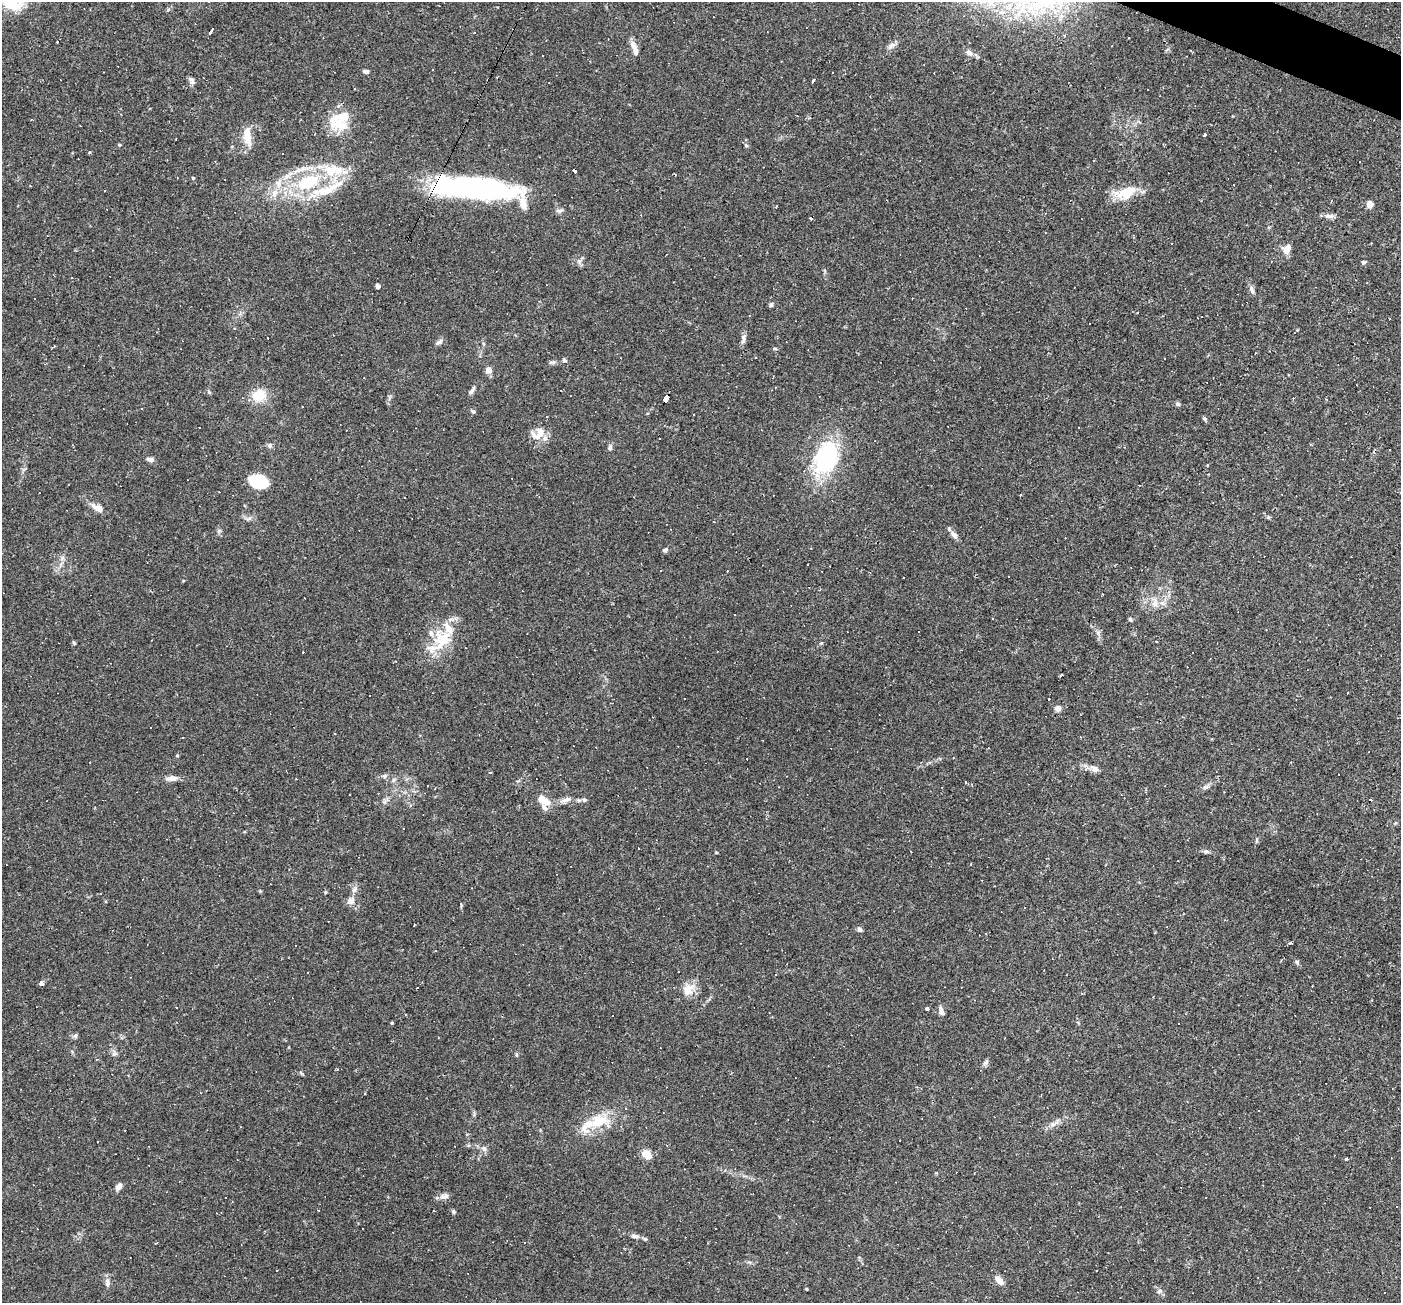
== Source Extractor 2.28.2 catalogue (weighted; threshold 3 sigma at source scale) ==
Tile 10 of 4 x 4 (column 2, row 3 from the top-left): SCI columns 1400-2798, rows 1572-2872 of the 5597 x 5610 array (HDU 1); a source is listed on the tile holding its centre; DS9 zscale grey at full resolution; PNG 1403 x 1305 px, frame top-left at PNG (2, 2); no overlay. Shown black and unused: <1% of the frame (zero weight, under 2 of 3 exposures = <1% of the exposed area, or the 3 px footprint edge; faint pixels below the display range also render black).
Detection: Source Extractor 2.28.2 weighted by HDU 2 'WHT'; one run over the whole footprint, this tile lists its part. Background 0.0261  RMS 0.0043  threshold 0.0194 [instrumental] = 3 sigma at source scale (4.5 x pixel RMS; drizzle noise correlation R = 1.50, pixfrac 1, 0.05/0.05 arcsec/px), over >= 5 px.
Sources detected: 180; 5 inside a brighter object's white glare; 42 cosmic-ray / hot-pixel residue — not listed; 11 inside a brighter listed object's ellipse — not listed separately; the other 122 listed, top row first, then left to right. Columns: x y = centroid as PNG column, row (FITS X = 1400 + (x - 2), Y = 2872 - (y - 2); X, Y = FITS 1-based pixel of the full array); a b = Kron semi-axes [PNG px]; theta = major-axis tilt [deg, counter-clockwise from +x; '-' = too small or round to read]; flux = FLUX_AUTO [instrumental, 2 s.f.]
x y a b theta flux
12 3 28 16 -26 10
212 31 6 3 62 8.2
57 42 2 2 - 0.3
891 45 12 6 37 1.7
633 46 15 7 -62 2.9
969 53 11 6 -37 1.8
366 71 7 4 -7 1.4
192 80 10 7 -73 1.5
814 80 4 3 - 5.2
338 124 32 15 -23 10
1204 134 3 3 - 2.5
247 136 26 10 -83 6.1
119 145 5 4 - 0.57
746 145 6 4 -43 0.59
338 170 13 12 - 6.1
575 171 4 3 - 12
193 178 5 4 - 0.42
308 182 31 17 22 27
335 186 37 10 34 10
477 190 39 22 -25 45
1126 193 30 14 14 11
523 203 34 8 -87 7
1370 204 5 4 - 6.9
559 211 10 5 2 1.2
1329 216 14 6 3 1.8
811 218 3 3 - 1.1
1287 249 13 9 59 3.4
579 261 7 5 -45 1
1363 262 6 5 - 0.69
378 286 5 4 - 2
1252 289 11 5 -68 1.4
771 305 6 5 - 0.83
743 339 14 6 87 1.7
439 342 10 5 34 1.3
54 346 3 2 - 0.57
775 349 4 3 - 0.93
756 358 3 2 - 0.37
564 360 7 5 -33 0.79
552 362 10 4 11 0.98
488 370 8 7 - 2.2
472 391 11 4 49 1.2
259 395 14 12 39 9.5
665 399 7 4 60 46
1178 404 7 5 1 0.84
473 411 7 4 -21 0.76
693 415 3 2 - 0.44
1204 419 7 5 -34 0.71
540 432 15 11 -68 4.5
270 446 7 5 -90 0.91
610 447 8 5 77 1.1
826 458 38 25 70 42
150 459 8 5 -6 1.8
258 481 19 12 -23 15
1020 495 3 2 - 0.35
97 508 16 8 -28 3.4
954 535 13 6 -53 2
810 548 3 2 - 0.35
665 550 7 5 30 0.89
727 571 3 2 - 0.36
1009 577 3 3 - 3
1155 603 16 8 -88 2.9
1130 620 6 4 -63 0.62
1098 633 8 4 -55 1
442 641 37 19 47 16
1157 642 2 2 - 0.36
74 643 5 4 - 0.51
1061 674 3 2 - 0.59
684 699 3 2 - 0.35
1048 699 3 2 - 0.9
1058 708 8 7 - 1.6
151 727 2 2 - 0.34
177 756 5 3 - 0.36
90 762 2 2 - 0.25
1094 769 13 7 -36 2.2
384 776 6 6 - 0.82
171 778 17 6 4 2.5
1205 787 9 5 26 1.2
566 800 17 6 16 2.8
584 800 6 6 - 0.92
385 801 7 4 72 0.97
544 801 17 10 -25 4.9
411 805 6 4 89 0.56
1257 840 7 3 82 0.59
1206 852 8 4 -8 0.9
971 864 3 2 - 0.29
354 890 9 7 56 1.6
260 891 4 4 - 0.38
325 892 4 4 - 0.49
351 901 10 9 - 2.7
461 904 4 3 - 0.63
414 925 3 2 - 0.31
860 930 6 5 - 1.1
1290 943 3 3 - 2.2
1297 962 7 4 -61 0.77
41 984 4 4 - 7.2
1312 986 3 2 - 0.27
688 989 20 14 43 5.9
176 1007 3 2 - 0.28
928 1009 3 3 - 30
941 1011 12 6 -75 1.7
392 1023 4 3 - 0.43
75 1036 7 5 88 0.83
1005 1038 3 2 - 0.26
114 1054 8 6 37 1.2
986 1062 9 6 49 1.1
301 1073 7 4 -45 0.56
598 1122 28 17 21 15
1053 1124 7 6 - 1.4
666 1145 4 2 - 0.27
484 1149 8 6 -55 1.5
647 1154 10 7 -41 5.8
1346 1159 3 2 - 0.8
119 1186 10 6 55 2
444 1196 13 7 8 2
225 1198 3 2 - 0.29
453 1211 6 5 - 0.72
635 1236 12 6 -13 1.5
277 1270 2 2 - 0.34
999 1280 13 7 -46 2.9
107 1283 13 6 -85 1.9
806 1289 3 3 - 0.46
1159 1291 6 5 - 0.86
Overlapping masked pixels (flux is a lower limit): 3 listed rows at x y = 575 171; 477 190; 665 399
Isophote crosses this tile's border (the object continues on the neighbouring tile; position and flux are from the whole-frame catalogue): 1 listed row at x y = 12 3
Unlisted compact peaks at least as high as the median listed source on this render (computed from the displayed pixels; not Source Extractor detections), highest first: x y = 209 392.